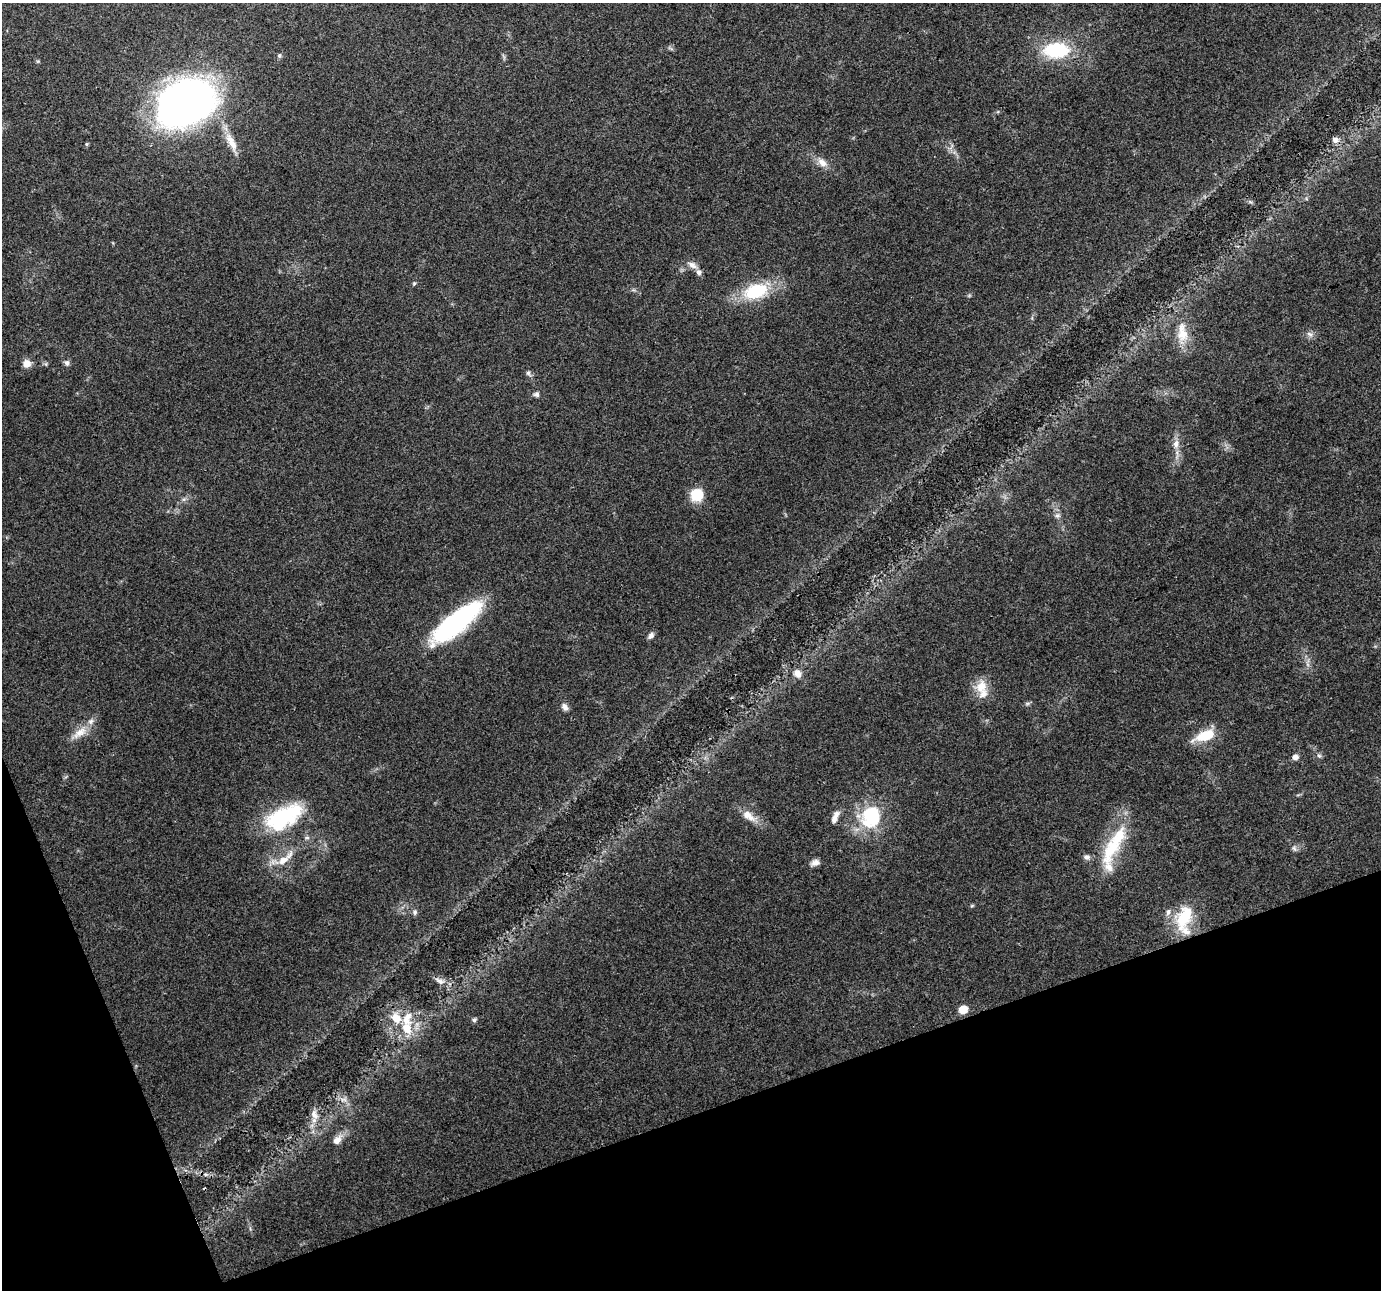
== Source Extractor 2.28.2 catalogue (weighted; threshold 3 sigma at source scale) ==
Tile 14 of 4 x 4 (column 2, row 4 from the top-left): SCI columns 1379-2757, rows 77-1364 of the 5516 x 5358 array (HDU 1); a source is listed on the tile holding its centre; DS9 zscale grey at full resolution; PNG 1383 x 1292 px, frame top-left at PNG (2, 3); no overlay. Shown black and unused: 17% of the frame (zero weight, under 3 of 4 exposures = <1% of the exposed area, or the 3 px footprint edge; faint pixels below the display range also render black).
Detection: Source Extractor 2.28.2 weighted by HDU 2 'WHT'; one run over the whole footprint, this tile lists its part. Background 0.0893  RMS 0.0052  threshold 0.0236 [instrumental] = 3 sigma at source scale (4.5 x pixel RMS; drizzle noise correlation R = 1.50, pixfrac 1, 0.0396/0.0396 arcsec/px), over >= 5 px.
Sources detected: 62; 1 cosmic-ray / hot-pixel residue — not listed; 12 inside a brighter listed object's ellipse — not listed separately; the other 49 listed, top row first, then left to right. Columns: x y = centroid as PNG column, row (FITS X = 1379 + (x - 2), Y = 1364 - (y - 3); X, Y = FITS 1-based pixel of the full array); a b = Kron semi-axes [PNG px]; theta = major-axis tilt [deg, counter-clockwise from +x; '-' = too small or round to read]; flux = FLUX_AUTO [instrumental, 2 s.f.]
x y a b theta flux
671 48 10 3 -21 0.82
1056 50 27 16 2 33
279 55 6 5 - 0.87
186 103 48 36 26 320
1335 140 9 8 - 2.6
231 142 31 10 -63 8.6
86 144 5 4 - 0.68
822 162 15 9 -40 4.7
692 265 15 7 -27 3.3
414 283 6 4 69 0.78
756 291 24 14 17 32
1182 333 33 15 -89 13
1310 334 9 6 -27 1.9
67 363 8 7 - 1.7
27 364 9 8 - 4.6
528 373 9 6 -72 1.5
536 394 7 7 - 1.4
1176 444 13 8 82 3.9
697 495 7 6 - 60
184 499 6 5 - 1.2
1057 515 7 7 - 1.8
456 622 50 16 39 110
651 635 9 6 56 1.9
1307 664 7 4 -71 1.3
797 674 11 9 -61 3.5
981 687 20 17 57 9
565 707 10 7 -63 2.3
80 732 24 10 38 7.7
1205 736 24 10 21 16
1319 756 6 5 - 1.1
1295 757 7 6 - 2.5
748 816 22 10 -33 6.8
871 816 19 16 73 40
284 817 46 23 27 45
834 819 13 8 67 2.9
1294 848 8 6 -73 1.4
1111 849 46 22 60 28
285 859 33 9 43 9.5
815 863 11 7 18 2.8
972 905 6 4 20 0.61
415 912 8 6 -82 1.4
1184 918 31 17 67 24
440 981 15 7 -28 3.5
963 1010 6 5 - 12
474 1020 6 5 - 1.3
406 1028 19 13 -71 13
344 1100 10 7 0 2.8
314 1114 15 9 -67 4.3
337 1140 17 9 48 4.3